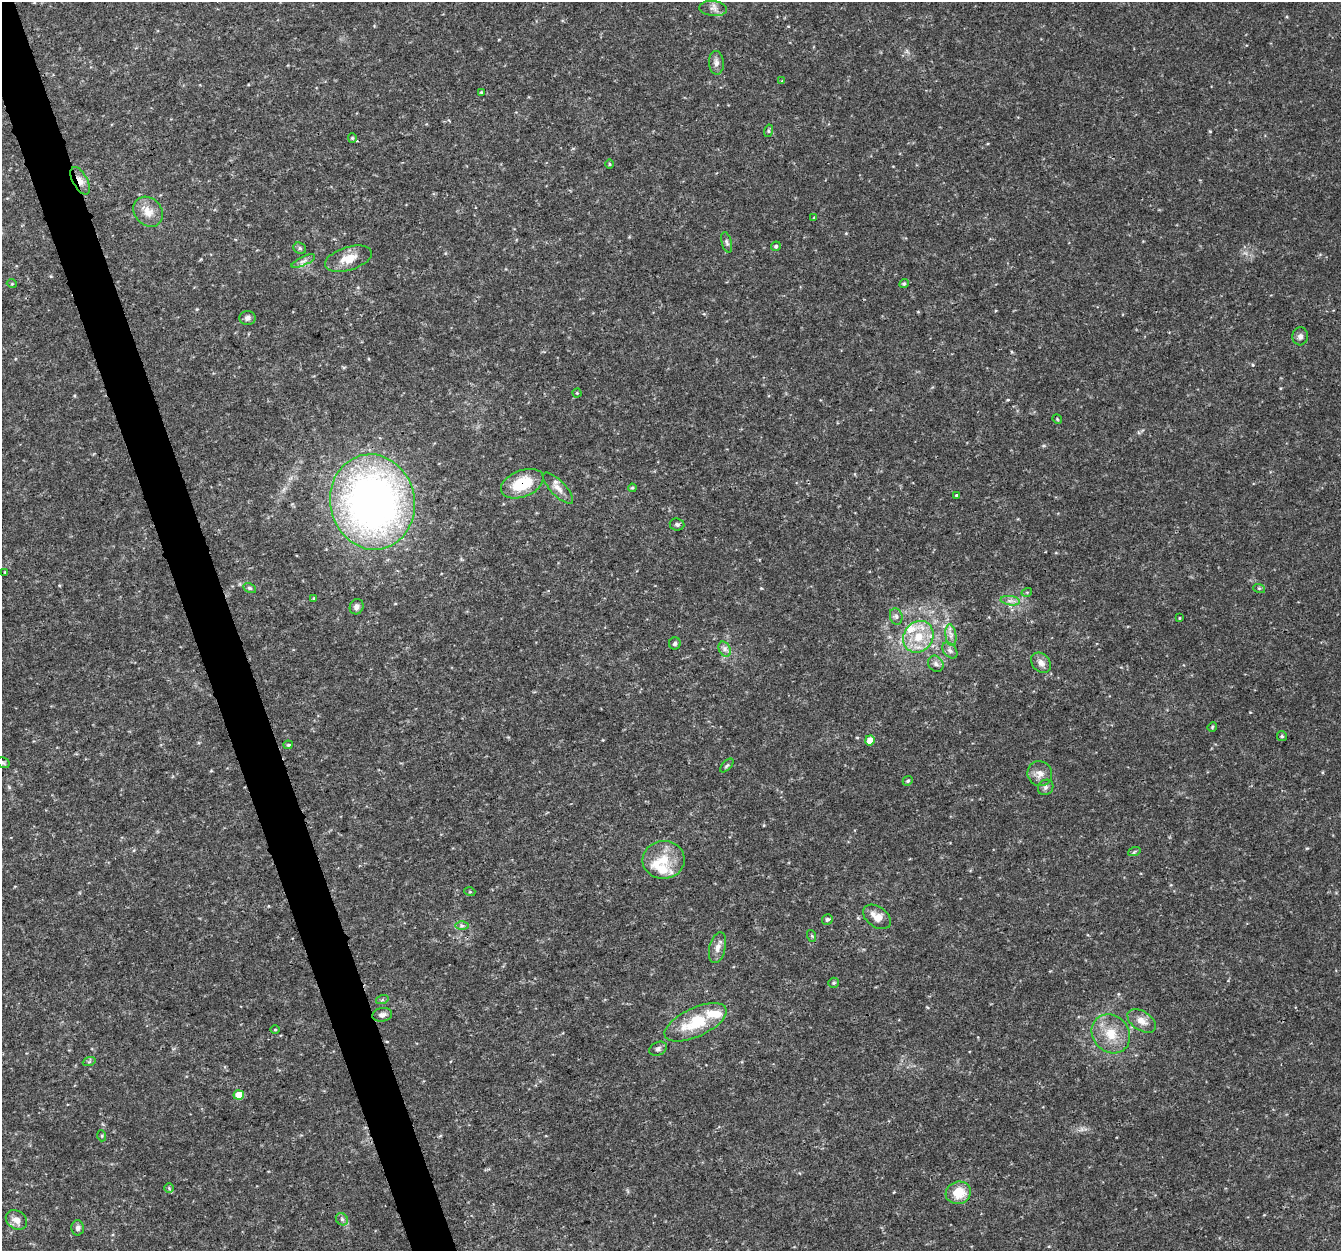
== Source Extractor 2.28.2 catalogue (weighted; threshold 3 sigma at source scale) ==
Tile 11 of 4 x 4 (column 3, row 3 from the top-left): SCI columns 2683-4021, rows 1369-2617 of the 5362 x 5182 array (HDU 1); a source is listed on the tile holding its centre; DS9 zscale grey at full resolution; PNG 1343 x 1253 px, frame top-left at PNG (2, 2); each listed source drawn as its Kron ellipse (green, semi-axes under 4 px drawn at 4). Shown black and unused: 3% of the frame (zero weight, under 3 of 4 exposures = <1% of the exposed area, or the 3 px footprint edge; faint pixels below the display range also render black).
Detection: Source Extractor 2.28.2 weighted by HDU 2 'WHT'; one run over the whole footprint, this tile lists its part. Background 0.0314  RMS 0.0037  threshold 0.0167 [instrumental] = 3 sigma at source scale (4.5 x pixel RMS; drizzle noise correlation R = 1.50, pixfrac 1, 0.0396/0.0396 arcsec/px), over >= 5 px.
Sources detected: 79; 3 inside a brighter listed object's ellipse — not listed separately; the other 76 listed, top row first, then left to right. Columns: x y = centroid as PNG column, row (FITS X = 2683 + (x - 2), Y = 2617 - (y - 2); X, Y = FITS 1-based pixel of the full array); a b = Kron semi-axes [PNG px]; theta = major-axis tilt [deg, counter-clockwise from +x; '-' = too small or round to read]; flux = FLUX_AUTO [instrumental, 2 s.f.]
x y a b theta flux
713 8 14 7 -6 2
716 63 12 7 -87 1.8
782 81 4 4 - 0.3
481 92 3 3 - 0.35
768 131 6 4 76 0.58
352 138 4 4 - 0.42
609 164 5 3 - 0.38
80 181 15 7 -62 2.9
148 212 16 13 -49 4.7
814 218 4 3 - 0.32
727 242 10 5 -75 0.87
776 246 5 4 - 0.67
300 248 6 5 - 0.73
348 259 24 11 17 6.2
303 261 13 4 25 1.3
12 284 5 3 - 0.34
904 284 5 4 - 0.58
248 318 8 7 - 1.4
1300 336 9 8 - 1.5
577 393 4 4 - 0.37
1057 419 5 4 - 0.36
522 484 22 13 22 13
558 488 20 7 -46 2.7
632 488 4 4 - 0.47
957 495 3 3 - 0.98
372 502 48 42 -78 200
677 524 7 6 - 1
5 572 4 4 - 0.34
250 588 7 4 -27 0.68
1259 588 6 4 -18 0.47
1027 592 5 3 - 0.35
314 598 3 3 - 0.34
1010 601 10 4 -8 1.4
357 607 8 6 64 1.6
896 616 8 6 -74 1.1
1179 618 3 2 - 0.25
951 635 11 5 -82 1.6
918 637 16 14 54 9.1
675 643 6 6 - 0.82
725 649 8 5 -62 1.3
950 650 9 6 -48 1.2
1041 663 11 8 -47 2.2
936 664 8 7 - 1.4
1212 727 5 3 - 0.4
1282 736 5 5 - 0.63
870 740 5 5 - 5.6
288 745 4 4 - 0.4
3 763 7 5 -29 0.61
727 766 8 4 47 0.63
1040 774 12 12 - 3
908 781 5 4 - 0.59
1046 787 8 7 - 1.1
1134 852 6 4 19 0.54
664 860 21 19 2 9.4
470 892 5 3 - 0.36
877 917 15 10 -36 4.1
827 919 5 5 - 0.77
462 925 6 4 0 0.74
812 936 6 4 -72 0.46
717 948 16 8 76 2.4
834 983 5 5 - 0.58
382 1000 6 4 18 0.51
382 1015 10 6 8 1.6
1142 1021 16 9 -33 3.5
696 1022 34 14 25 16
275 1030 5 3 - 0.32
1111 1034 21 18 -47 8.7
658 1049 9 6 27 1.1
89 1062 6 4 19 0.54
239 1095 5 5 - 7
102 1136 5 3 - 0.36
169 1188 5 5 - 0.44
958 1193 13 11 18 7.9
342 1219 6 5 - 0.88
16 1220 11 9 -35 2.8
78 1228 7 6 - 1.1
Overlapping masked pixels (flux is a lower limit): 2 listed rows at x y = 80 181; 522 484
Unlisted compact peaks at least as high as the median listed source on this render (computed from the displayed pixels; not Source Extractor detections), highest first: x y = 1210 131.